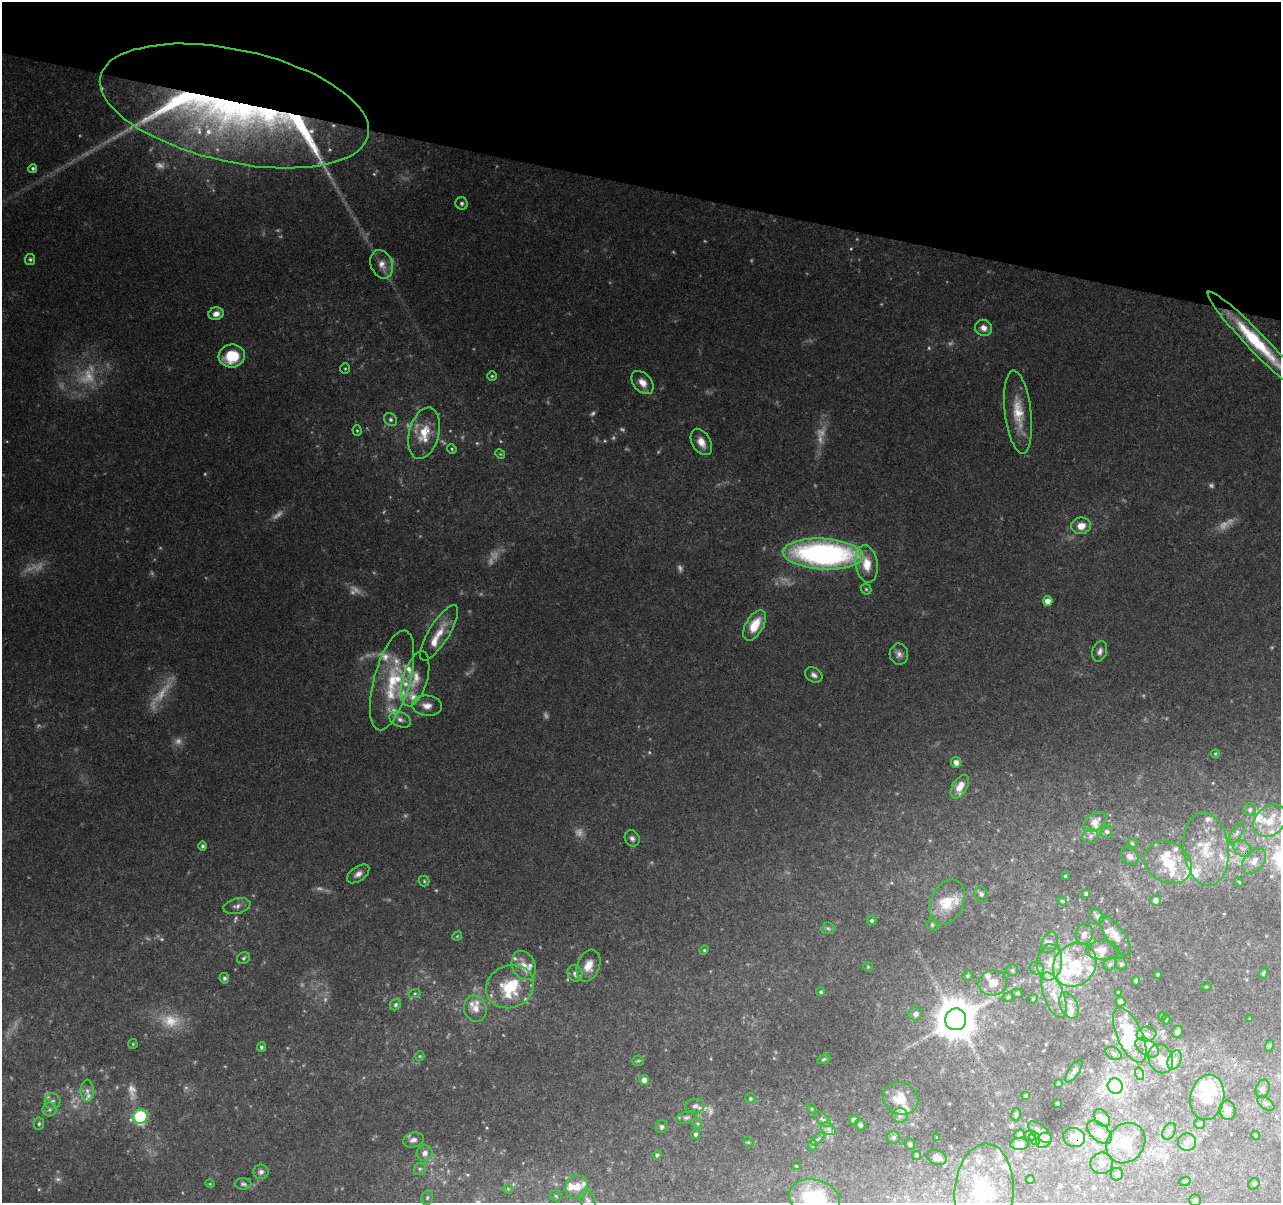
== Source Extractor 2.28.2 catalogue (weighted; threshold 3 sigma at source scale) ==
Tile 2 of 4 x 4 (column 2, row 1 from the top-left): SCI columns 1288-2566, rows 3887-5087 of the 5125 x 5308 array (HDU 1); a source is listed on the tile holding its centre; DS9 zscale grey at full resolution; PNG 1283 x 1205 px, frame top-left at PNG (2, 2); each listed source drawn as its Kron ellipse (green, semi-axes under 4 px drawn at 4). Shown black and unused: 15% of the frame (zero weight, under 3 of 4 exposures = <1% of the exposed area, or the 3 px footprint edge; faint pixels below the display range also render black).
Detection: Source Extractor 2.28.2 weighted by HDU 2 'WHT'; one run over the whole footprint, this tile lists its part. Background 0.0727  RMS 0.0054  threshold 0.0242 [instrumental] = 3 sigma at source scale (4.5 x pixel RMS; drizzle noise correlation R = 1.50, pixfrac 1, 0.0396/0.0396 arcsec/px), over >= 5 px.
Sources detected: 311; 42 too faint to see at this stretch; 4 inside a brighter object's white glare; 1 long thin detection or spike segment (spike, bleed or trail) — neither listed nor drawn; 73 inside a brighter listed object's ellipse — not listed separately; the other 191 listed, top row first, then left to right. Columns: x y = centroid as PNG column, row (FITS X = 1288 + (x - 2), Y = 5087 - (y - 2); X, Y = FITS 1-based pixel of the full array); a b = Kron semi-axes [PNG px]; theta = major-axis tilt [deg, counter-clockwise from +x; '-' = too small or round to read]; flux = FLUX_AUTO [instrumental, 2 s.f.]
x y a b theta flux
234 106 137 56 -12 310
33 168 4 4 - 1.1
462 203 6 6 - 1.3
30 259 5 5 - 1.1
382 264 15 11 -67 5.3
216 314 8 6 17 3.1
983 328 9 8 - 3.9
1257 343 70 9 -46 38
232 356 13 11 7 21
345 368 5 4 - 0.72
492 376 4 4 - 0.76
642 382 13 9 -48 5.3
1018 412 42 13 -83 15
391 420 7 6 - 1.4
357 431 5 4 - 0.65
424 433 26 15 76 16
701 442 14 9 -60 5.6
452 449 5 4 - 0.7
500 454 5 4 - 0.62
1081 526 10 8 10 6.2
823 554 40 15 -3 160
867 564 19 11 -81 10
866 589 6 4 -44 0.87
1048 601 5 4 - 5
755 625 17 9 60 14
439 633 32 10 58 9.8
1100 651 10 7 71 2.3
899 654 10 9 - 2.8
814 675 9 7 -33 2.1
415 679 28 12 74 9.6
392 680 51 18 75 29
427 706 15 10 -6 4.8
400 720 11 7 -22 2.7
1215 754 4 4 - 0.58
956 762 5 5 - 3.6
960 787 13 7 59 6.2
1250 810 6 6 - 1.5
1270 821 18 14 41 13
1095 822 13 8 35 5.7
1107 832 6 6 - 1.5
1237 833 12 5 56 2.2
1090 836 8 7 - 2.2
632 838 8 7 - 1.9
1132 843 5 5 - 0.75
202 846 5 4 - 1.2
1242 848 9 7 -36 2.8
1206 849 37 22 -83 28
1129 856 10 7 -38 3
1254 861 14 9 48 5.5
1168 863 25 20 -28 20
358 874 12 7 35 3
1065 876 3 3 - 0.6
424 881 5 5 - 0.81
1239 882 5 4 - 0.5
1086 893 4 4 - 1
981 894 8 6 -57 1.8
1155 900 5 5 - 2
1062 901 5 4 - 0.72
947 902 23 16 65 15
237 906 14 7 12 2.7
1097 916 8 6 -53 1.9
872 920 5 4 - 1.2
932 925 6 5 - 1.1
828 928 6 6 - 1.2
1084 934 11 8 75 3.2
457 936 5 4 - 0.6
1115 936 24 9 -54 5.5
1050 943 11 8 67 2.3
704 950 5 4 - 0.68
1102 950 16 9 -2 5.2
243 958 7 5 34 1.2
1049 962 18 12 82 9
1110 964 7 5 43 1.3
1121 964 6 5 - 1.2
588 965 16 11 70 7
1075 965 23 20 46 27
524 966 15 11 -65 6.5
868 967 5 4 - 0.69
1037 968 7 6 - 1.9
1012 970 5 5 - 1.1
575 973 8 7 - 2.4
1263 973 6 4 73 0.86
1157 974 3 3 - 0.65
968 976 5 5 - 0.86
224 978 5 4 - 1.2
1136 981 5 4 - 0.92
993 983 14 12 13 8
510 987 24 21 22 26
1206 987 5 3 - 0.49
821 992 4 4 - 0.99
1118 992 4 3 - 0.59
414 993 6 3 18 0.66
1017 993 5 4 - 0.95
1054 995 24 10 -69 9.1
1008 997 5 4 - 0.81
1033 999 5 4 - 0.64
1120 1002 5 4 - 3
396 1005 6 5 - 1.3
1069 1006 14 8 -64 3.7
475 1009 13 11 -71 4.8
915 1014 7 6 - 2.2
1162 1016 4 4 - 0.52
956 1019 11 10 - 1700
1166 1019 5 4 - 0.63
1250 1019 4 3 - 0.44
1177 1032 6 5 - 1.8
1147 1034 10 7 8 2.7
1130 1035 30 12 -66 16
133 1044 5 4 - 0.64
1269 1046 6 4 71 0.76
261 1047 5 4 - 1.1
1147 1048 13 8 -35 3.2
1113 1053 8 6 -30 1.4
420 1056 5 4 - 0.63
824 1059 7 4 27 0.73
1161 1059 15 12 -67 6.9
1174 1060 10 6 68 2.5
638 1061 6 5 - 0.83
1074 1071 13 5 56 1.9
1140 1074 6 4 -72 1.1
644 1080 5 5 - 3.1
1058 1083 3 3 - 0.43
1115 1086 8 7 - 160
1262 1089 9 7 73 1.8
87 1091 11 6 -90 2.5
1026 1095 4 3 - 0.6
1207 1097 23 17 78 16
750 1099 5 5 - 0.81
901 1099 18 16 -27 10
53 1101 8 8 - 2.1
1266 1103 9 5 -37 1.5
1058 1104 3 3 - 0.73
695 1106 10 7 12 2.2
50 1109 7 7 - 1.6
812 1109 5 3 - 0.57
1228 1110 10 8 -79 4.4
1016 1114 6 5 - 0.84
900 1115 7 7 - 2.3
140 1116 7 7 - 60
686 1117 11 6 16 1.6
1102 1118 10 6 -52 2.7
823 1119 10 5 -40 1.4
854 1120 5 4 - 2.6
697 1123 5 5 - 0.87
1200 1123 5 5 - 1.6
39 1124 6 5 - 1.1
860 1125 6 5 - 1.3
662 1127 6 5 - 1.2
828 1129 8 5 -30 2
1169 1131 9 6 60 1.9
1040 1132 14 7 -40 3.1
1099 1132 15 8 -41 5.8
695 1134 4 4 - 1.6
1019 1134 5 4 - 0.85
1030 1135 6 5 - 1.3
1256 1135 4 4 - 0.69
893 1137 7 6 - 1.4
1074 1137 11 9 -20 5.9
937 1138 4 3 - 0.52
1035 1138 7 5 -71 1.3
818 1139 8 3 45 0.86
413 1140 10 7 16 3
1044 1140 8 6 44 3.3
748 1142 6 4 -42 0.81
1187 1142 9 8 - 3
1126 1143 21 18 51 15
910 1144 5 5 - 1.1
1020 1144 9 6 3 4.5
813 1145 6 4 -89 0.85
425 1153 8 8 - 3.4
657 1155 4 4 - 1.3
916 1155 5 4 - 0.81
937 1157 10 7 -23 3.7
1102 1163 11 10 - 4
796 1166 4 3 - 0.56
420 1169 6 5 - 1.2
261 1172 7 7 - 1.9
1117 1174 6 6 - 1.7
1030 1179 4 3 - 0.67
1185 1181 6 3 19 0.58
210 1184 5 3 - 0.5
243 1184 8 5 -2 1.3
1254 1184 6 5 - 0.92
577 1187 12 11 - 6.6
508 1189 5 5 - 0.72
984 1192 49 29 86 43
556 1196 5 5 - 0.97
427 1198 7 5 75 1.3
814 1198 26 18 -14 44
587 1200 10 7 -57 2.5
1195 1200 6 5 - 1.2
Overlapping masked pixels (flux is a lower limit): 3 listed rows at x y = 234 106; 1257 343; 1074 1137
Isophote crosses this tile's border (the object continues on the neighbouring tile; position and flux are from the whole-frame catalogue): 4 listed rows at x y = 1257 343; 1270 821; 984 1192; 814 1198
Unlisted compact peaks at least as high as the median listed source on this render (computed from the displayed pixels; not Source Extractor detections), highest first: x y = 487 1128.